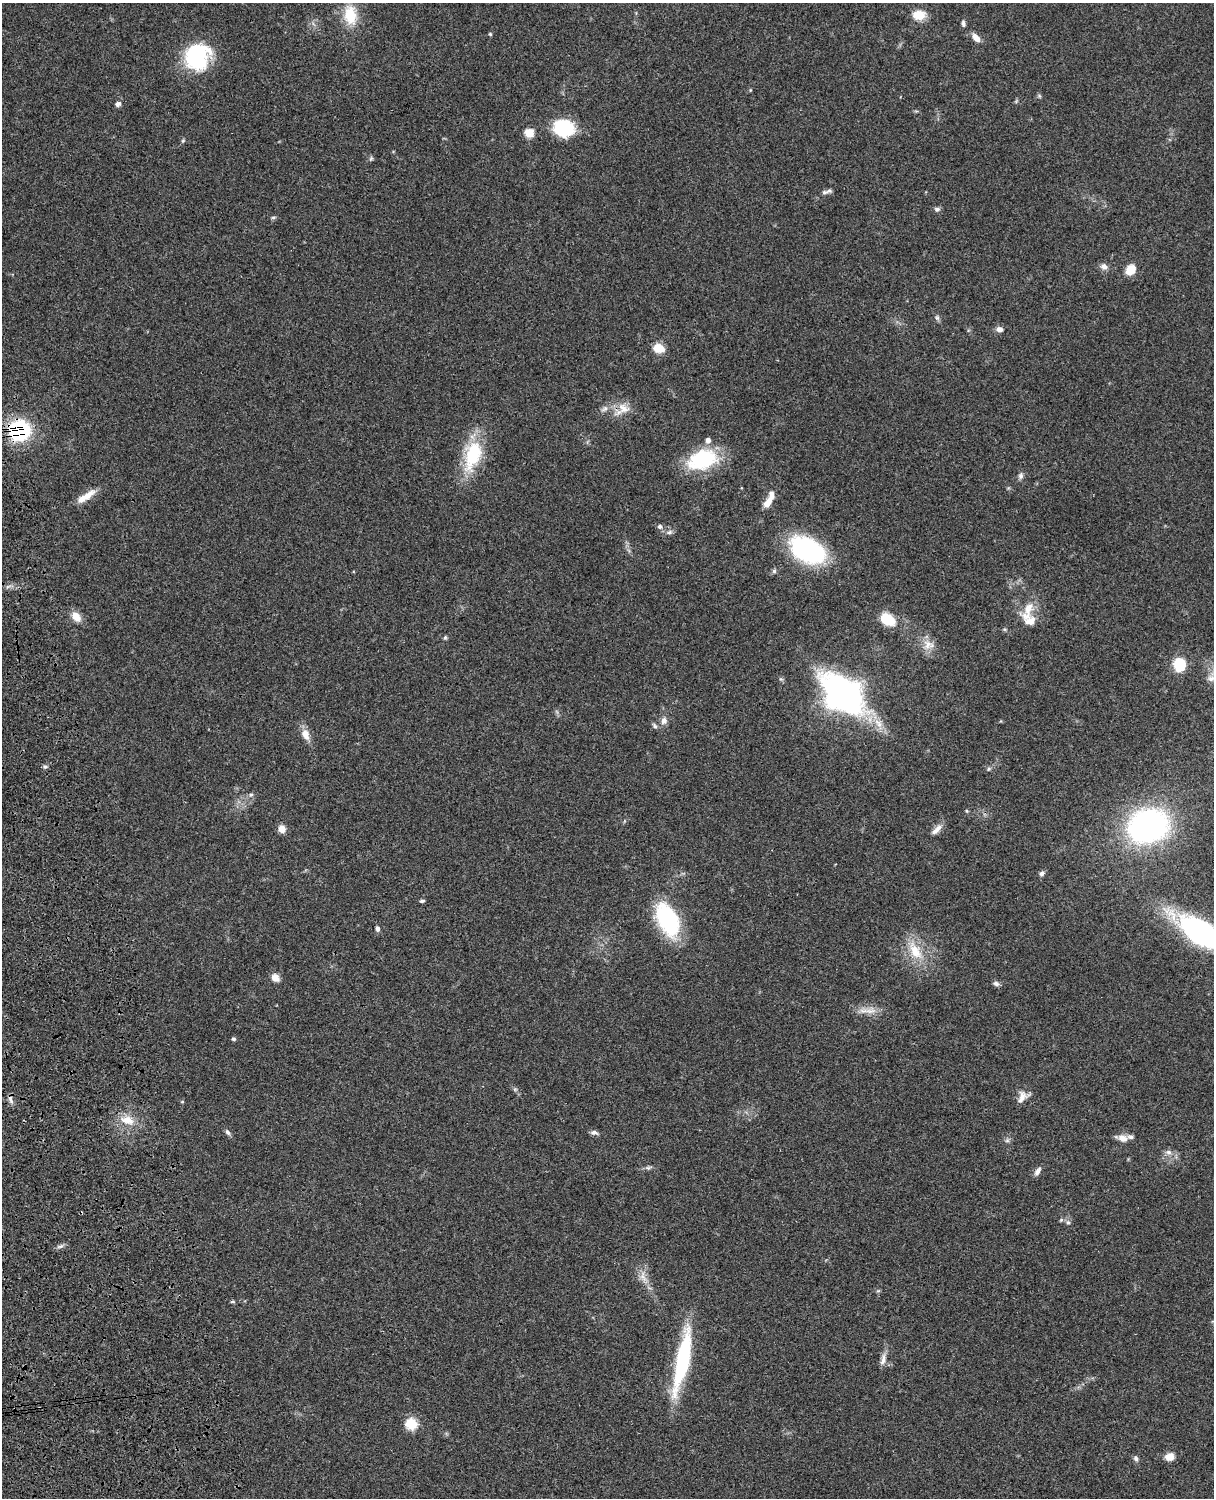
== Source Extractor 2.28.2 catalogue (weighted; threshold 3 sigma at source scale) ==
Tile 7 of 4 x 3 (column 3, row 2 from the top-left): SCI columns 2545-3756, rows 1772-3267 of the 5087 x 4927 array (HDU 1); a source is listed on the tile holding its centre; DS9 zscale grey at full resolution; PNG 1216 x 1500 px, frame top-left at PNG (2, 3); no overlay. Shown black and unused: <1% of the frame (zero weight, under 3 of 4 exposures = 6% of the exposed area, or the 3 px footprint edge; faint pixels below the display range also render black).
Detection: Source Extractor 2.28.2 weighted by HDU 2 'WHT'; one run over the whole footprint, this tile lists its part. Background 0.0774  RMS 0.0058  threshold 0.0263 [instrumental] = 3 sigma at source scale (4.5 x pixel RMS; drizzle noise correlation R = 1.50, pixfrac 1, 0.05/0.05 arcsec/px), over >= 5 px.
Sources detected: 91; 2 inside a brighter object's white glare — not listed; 5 inside a brighter listed object's ellipse — not listed separately; the other 84 listed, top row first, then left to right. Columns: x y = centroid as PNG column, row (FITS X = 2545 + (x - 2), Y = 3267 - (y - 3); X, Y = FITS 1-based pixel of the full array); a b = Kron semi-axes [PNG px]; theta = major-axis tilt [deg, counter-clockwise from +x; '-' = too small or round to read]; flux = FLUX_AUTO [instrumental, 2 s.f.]
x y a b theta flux
350 15 29 18 -81 17
919 15 15 11 -2 8.9
963 23 8 5 -80 1.4
490 34 4 4 - 0.75
976 38 12 7 -47 4
196 56 23 21 59 61
750 90 4 4 - 0.56
1039 96 5 5 - 0.88
118 104 6 5 - 1.9
564 128 18 14 -7 37
529 133 11 10 - 5.8
183 141 6 4 2 0.73
371 159 7 5 68 1
824 192 10 6 4 1.9
937 209 8 7 - 1.5
273 217 7 4 8 0.92
1104 267 10 8 -32 2.8
1130 270 12 10 53 8.5
937 318 7 5 -68 1.3
999 329 9 6 -6 2.5
659 348 10 8 -15 9.8
623 408 19 14 -15 8.3
605 409 11 6 38 2.4
19 430 18 17 - 55
473 455 38 19 73 35
702 460 34 21 18 40
1021 476 9 6 79 1.8
88 495 24 9 36 7.2
768 502 14 7 56 5.8
660 527 7 7 - 1.6
669 532 9 5 27 1.7
807 550 25 16 -27 110
774 571 6 6 - 1.1
1030 607 14 12 -53 7.4
76 617 12 8 -51 6.7
887 620 15 10 -32 17
1030 621 19 14 9 7.9
445 637 6 5 - 0.84
928 645 15 12 84 6.2
1179 665 14 12 -82 16
1211 678 11 9 -11 3.6
842 694 41 29 -37 190
664 721 11 9 84 3
655 726 8 5 -51 1.4
306 734 13 9 -70 5.9
45 767 6 5 - 1.1
989 769 6 5 - 1
251 795 6 5 - 1.2
967 811 4 4 - 0.75
1148 826 34 27 15 160
282 829 9 8 - 3.9
936 830 19 6 44 3.7
1042 873 7 6 - 1.6
422 901 6 4 8 0.99
668 919 39 21 -66 51
377 929 6 5 - 1.5
1201 932 37 15 -33 190
915 951 29 15 -60 16
275 978 11 8 -42 3.9
996 984 7 6 - 1.8
870 1011 20 10 7 6.2
233 1039 4 4 - 1.2
1023 1097 17 11 49 4.8
10 1099 13 5 -66 2.1
182 1102 5 3 - 0.57
127 1120 20 11 -16 9.4
228 1132 8 5 -50 1.5
594 1132 10 5 -9 1.8
1123 1138 13 9 -16 4.8
1007 1140 6 6 - 1.2
1168 1152 9 6 -15 2.2
648 1168 6 6 - 1.2
1037 1171 11 6 59 2.6
1061 1220 7 4 45 0.86
1068 1222 8 5 -61 1.5
60 1246 10 5 18 1.7
643 1277 18 8 -71 5.5
878 1291 6 4 18 0.7
232 1301 5 5 - 0.9
683 1359 67 13 79 61
883 1359 18 7 79 3.6
411 1424 6 6 - 46
1170 1457 9 7 13 6
1136 1458 7 6 - 1.6
Overlapping masked pixels (flux is a lower limit): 2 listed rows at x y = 623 408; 19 430
Isophote crosses this tile's border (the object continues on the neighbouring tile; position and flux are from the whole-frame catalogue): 2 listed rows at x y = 1211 678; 1201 932